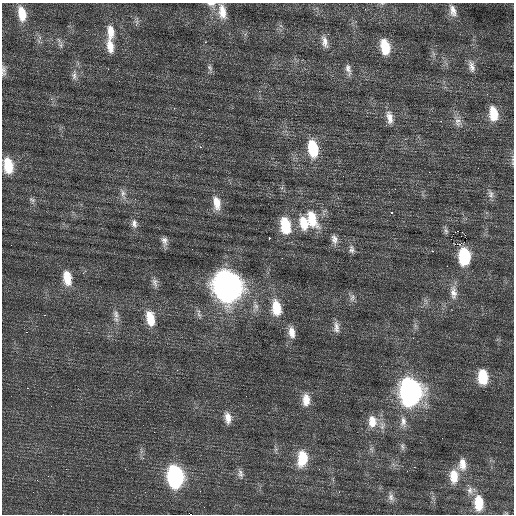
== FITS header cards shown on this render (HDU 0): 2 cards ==
NAXIS1  =                  512 / Axis length
NAXIS2  =                  512 / Axis length

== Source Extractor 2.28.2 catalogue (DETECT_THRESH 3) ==
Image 512 x 512 px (HDU 0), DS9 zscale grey, 1 PNG px = 1 image px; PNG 516 x 516 px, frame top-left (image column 1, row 512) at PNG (2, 3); no overlay
Background 0.448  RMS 0.89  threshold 2.66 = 3 sigma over >= 5 px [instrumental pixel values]
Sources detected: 82; all 82 listed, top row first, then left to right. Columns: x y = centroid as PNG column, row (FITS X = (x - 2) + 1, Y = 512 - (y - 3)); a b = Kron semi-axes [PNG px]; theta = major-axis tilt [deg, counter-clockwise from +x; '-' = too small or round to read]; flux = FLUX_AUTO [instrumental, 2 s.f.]
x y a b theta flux
211 4 12 7 -10 270
453 11 17 9 -74 530
222 12 20 10 -80 820
22 14 17 8 -79 1000
137 22 7 4 -72 140
111 32 21 9 -85 840
205 42 3 2 - 170
325 42 17 8 -77 460
61 45 7 4 -89 140
110 46 19 9 -79 720
385 47 16 9 -78 1500
471 66 17 8 -77 420
210 68 10 6 -63 190
108 69 2 2 - 28
348 69 16 6 -77 320
3 71 14 6 -88 230
74 75 14 6 88 300
174 108 3 3 - 81
493 114 16 10 -81 1200
389 117 17 8 -78 540
441 121 2 2 - 310
458 122 13 10 -78 410
200 147 3 2 - 230
313 148 19 10 -80 2200
8 165 16 10 -81 1600
429 172 2 2 - 89
123 194 16 7 -79 350
491 194 12 7 -80 270
32 200 10 6 -34 180
217 203 18 9 -79 830
391 213 3 3 - 260
312 219 24 12 -69 1700
304 223 17 10 -75 1200
134 224 12 8 -81 320
285 226 19 11 -79 2100
446 231 9 5 -79 150
458 231 2 2 - 2400
465 235 2 2 - 120
269 238 3 2 - 690
334 239 14 8 -75 380
164 241 12 8 -81 310
455 244 3 2 - 88
11 245 2 2 - 29
351 249 12 7 -84 250
432 251 3 2 - 150
464 256 13 8 -88 2800
282 258 2 2 - 300
67 278 18 10 -80 1100
155 282 13 8 -80 290
227 286 18 13 -77 56000
453 292 20 9 -87 590
352 297 12 7 78 260
255 307 13 9 81 360
276 308 19 10 -82 1500
116 314 14 8 -73 360
45 315 3 2 - 110
150 318 18 9 -79 1200
336 327 16 7 -88 370
27 332 3 2 - 160
292 332 16 8 -82 570
483 377 15 10 -87 1900
27 388 2 2 - 170
410 392 18 14 -90 22000
306 400 15 9 -89 740
228 418 15 8 -82 520
372 421 17 12 -88 940
403 422 17 8 -87 500
154 432 2 2 - 44
500 442 2 2 - 78
402 446 11 5 -85 170
302 458 18 11 84 1700
462 464 16 10 89 660
414 467 2 2 - 270
407 471 3 2 - 65
240 473 12 7 -74 260
454 476 16 10 -88 1000
175 477 15 10 -84 10000
470 490 11 8 -81 320
391 497 13 7 -73 310
478 503 16 9 -86 1400
204 507 2 2 - 44
191 514 2 2 - 1200
At the frame edge (FLAGS 8, measured only in part): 3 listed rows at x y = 211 4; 3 71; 191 514